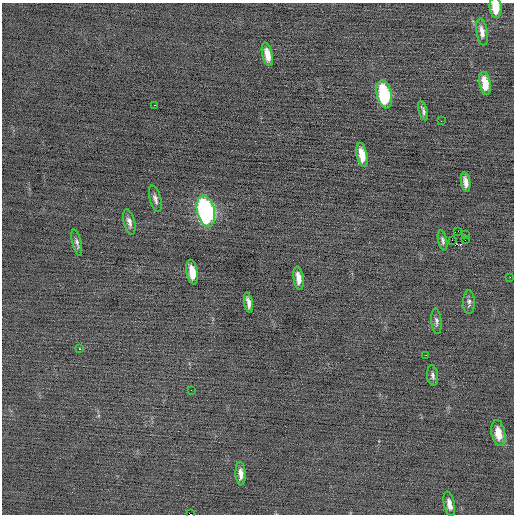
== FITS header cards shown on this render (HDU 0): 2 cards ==
NAXIS1  =                  512 / Axis length
NAXIS2  =                  512 / Axis length

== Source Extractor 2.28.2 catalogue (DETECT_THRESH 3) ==
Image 512 x 512 px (HDU 0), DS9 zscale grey, 1 PNG px = 1 image px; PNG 516 x 516 px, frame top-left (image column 1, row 512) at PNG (2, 3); each listed source drawn as its Kron ellipse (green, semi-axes under 4 px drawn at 4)
Background -0.0859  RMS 0.72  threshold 2.16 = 3 sigma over >= 5 px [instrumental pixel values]
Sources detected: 34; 1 with non-positive FLUX_AUTO (blend fragments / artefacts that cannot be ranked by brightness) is neither listed nor drawn; the other 33 listed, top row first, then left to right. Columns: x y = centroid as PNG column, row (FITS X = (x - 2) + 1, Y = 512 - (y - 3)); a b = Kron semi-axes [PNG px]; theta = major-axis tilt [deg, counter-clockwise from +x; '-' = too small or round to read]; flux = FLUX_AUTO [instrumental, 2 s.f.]
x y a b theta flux
496 7 10 6 -85 920
482 32 14 5 -82 290
267 54 12 5 -77 520
485 83 12 5 -81 760
384 94 14 7 -79 3800
155 105 3 2 - 320
423 110 10 4 -74 140
441 121 2 2 - 70
362 155 12 5 -78 730
466 182 10 4 -81 310
155 199 13 5 -75 210
206 211 16 8 -77 13000
129 222 13 5 -77 240
458 231 2 2 - 720
465 235 2 2 - 330
443 240 10 4 -79 140
452 240 3 2 - 77
465 240 2 2 - 12
77 243 13 4 -77 170
192 272 12 5 -80 740
510 277 2 2 - 340
298 278 12 5 -82 430
469 302 12 6 -88 160
248 303 10 4 -79 270
436 321 13 5 -85 160
79 349 3 2 - 420
426 355 2 2 - 180
433 376 10 5 -84 150
191 390 2 2 - 20
498 433 13 6 -79 730
241 474 11 5 -87 320
449 504 12 5 -77 330
190 514 3 2 - 1200
At the frame edge (FLAGS 8, measured only in part): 2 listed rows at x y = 496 7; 190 514
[1 non-positive-flux detection neither listed nor drawn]